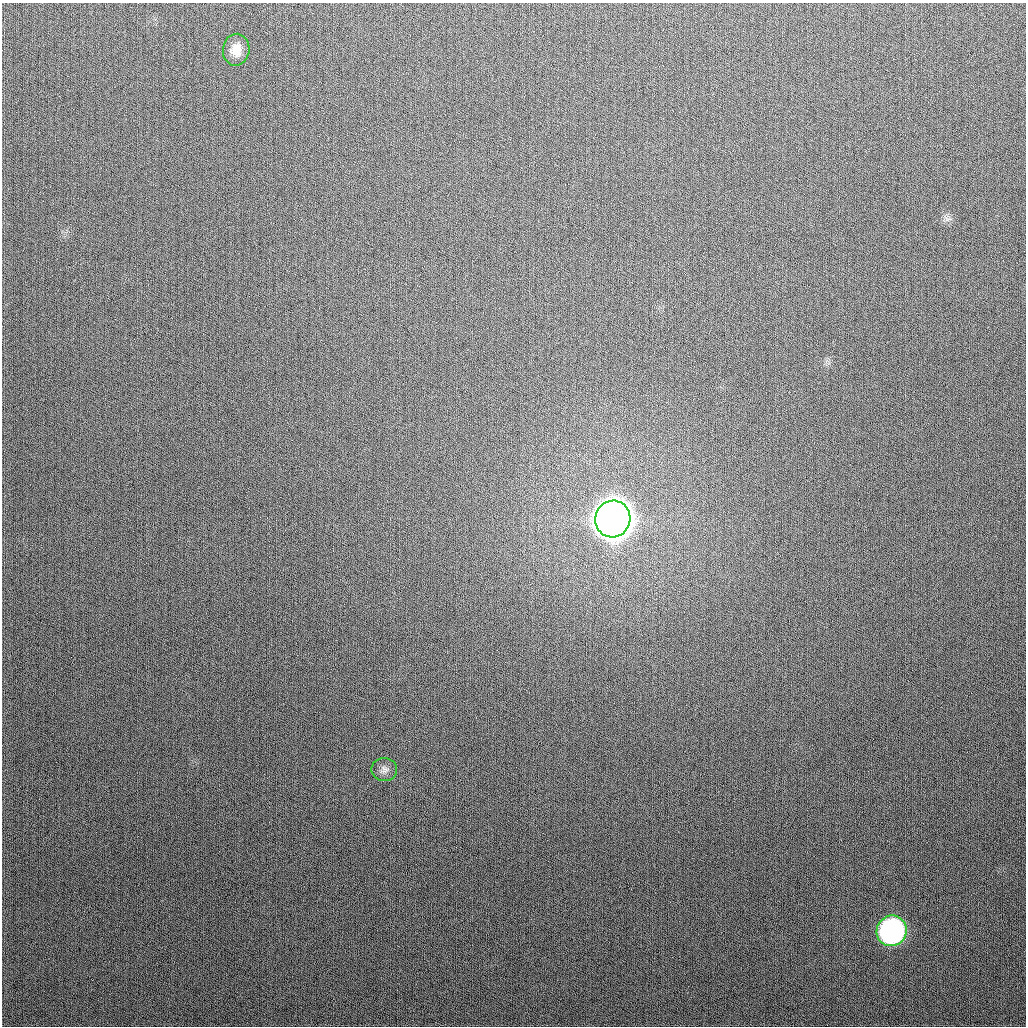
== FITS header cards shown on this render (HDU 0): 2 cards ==
NAXIS1  =                 1024
NAXIS2  =                 1024

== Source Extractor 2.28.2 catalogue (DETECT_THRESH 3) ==
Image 1024 x 1024 px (HDU 0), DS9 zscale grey, 1 PNG px = 1 image px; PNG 1028 x 1028 px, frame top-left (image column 1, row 1024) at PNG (2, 3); each listed source drawn as its Kron ellipse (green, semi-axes under 4 px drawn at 4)
Background 284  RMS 12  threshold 34.7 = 3 sigma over >= 5 px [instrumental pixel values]
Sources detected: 4; all 4 listed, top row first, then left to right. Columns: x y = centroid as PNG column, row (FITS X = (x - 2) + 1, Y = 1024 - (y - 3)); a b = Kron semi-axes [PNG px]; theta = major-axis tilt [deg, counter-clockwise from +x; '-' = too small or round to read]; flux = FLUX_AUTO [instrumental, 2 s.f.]
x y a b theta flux
236 50 16 13 86 1.0e+04
613 519 18 17 - 2.6e+06
384 770 13 11 -8 5.0e+03
892 931 15 15 - 2.0e+05